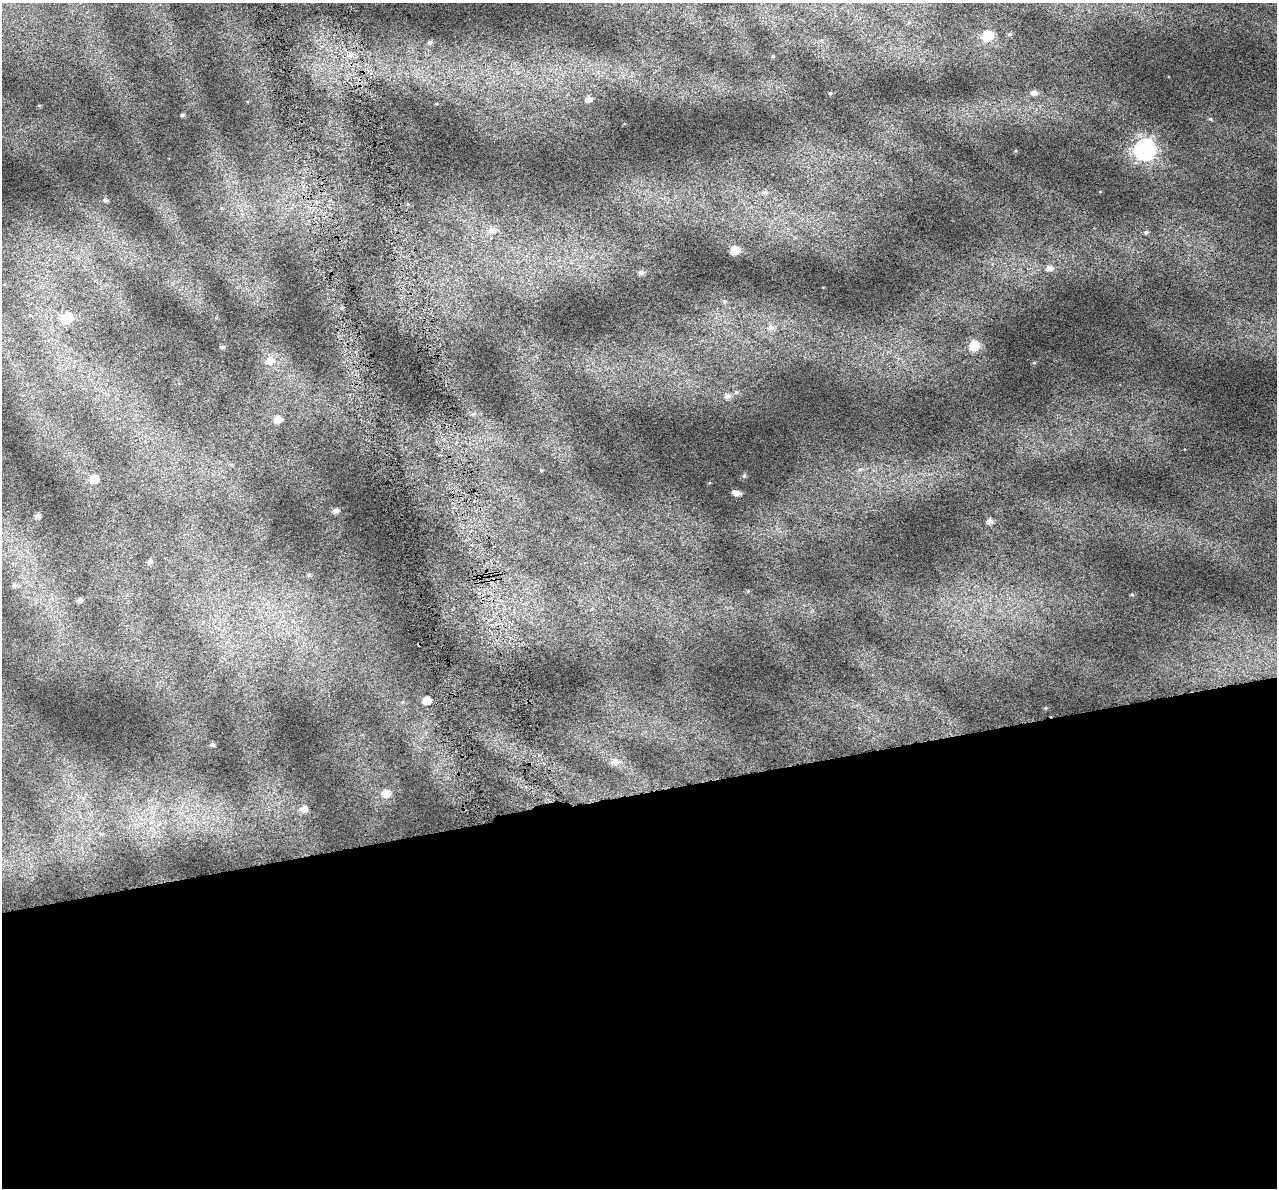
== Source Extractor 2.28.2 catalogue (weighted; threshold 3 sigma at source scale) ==
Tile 15 of 4 x 4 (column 3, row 4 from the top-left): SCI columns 2587-3861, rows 112-1297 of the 5172 x 4917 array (HDU 1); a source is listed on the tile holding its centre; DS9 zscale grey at full resolution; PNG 1279 x 1190 px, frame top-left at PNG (2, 3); no overlay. Shown black and unused: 33% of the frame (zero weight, under 4 of 7 exposures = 2% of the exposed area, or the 3 px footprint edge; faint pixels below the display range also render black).
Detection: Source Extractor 2.28.2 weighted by HDU 2 'WHT'; one run over the whole footprint, this tile lists its part. Background 0.0718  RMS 0.046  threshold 0.19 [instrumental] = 3 sigma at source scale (4.09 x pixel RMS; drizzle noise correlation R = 1.36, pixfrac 0.8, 0.0396/0.0396 arcsec/px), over >= 5 px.
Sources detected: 48; all 48 listed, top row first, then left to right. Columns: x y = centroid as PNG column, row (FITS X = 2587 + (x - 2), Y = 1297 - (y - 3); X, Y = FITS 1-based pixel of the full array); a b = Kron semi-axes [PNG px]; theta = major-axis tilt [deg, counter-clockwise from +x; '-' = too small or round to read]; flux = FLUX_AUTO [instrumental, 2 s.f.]
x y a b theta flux
1010 34 6 5 - 8.3
987 35 7 7 - 170
821 40 6 5 - 7.7
430 42 7 5 25 9.2
350 55 8 7 - 21
773 56 4 4 - 4.4
830 93 4 3 - 4.7
1034 93 8 6 -7 17
588 99 7 5 30 22
182 115 4 4 - 6.1
1210 119 6 4 0 4.8
1145 149 9 9 - 1400
765 192 9 8 - 21
105 200 6 5 - 12
492 230 10 8 -9 30
1146 232 6 5 - 7.5
735 250 6 6 - 89
1049 268 9 7 4 24
641 272 7 5 12 13
67 318 7 6 - 220
771 328 9 7 15 22
974 346 7 6 - 140
222 347 5 4 - 7.1
270 361 11 9 11 44
736 392 6 5 - 6.9
727 396 7 6 - 17
473 414 8 5 26 8.9
277 419 7 6 - 42
860 470 6 4 1 7.5
744 476 5 4 - 6.1
94 479 7 7 - 45
736 493 7 4 -20 22
335 511 6 5 - 17
38 516 5 4 - 16
990 521 6 5 - 19
150 561 6 5 - 11
309 575 5 5 - 5.5
15 585 8 6 7 13
1132 594 5 3 - 3.9
79 600 6 4 10 12
419 644 3 3 - 11
427 700 5 5 - 55
1046 708 5 3 - 3.8
212 745 5 4 - 8.4
614 762 9 8 - 22
386 794 7 6 - 50
304 809 7 6 - 27
101 834 6 5 - 6.8
Overlapping masked pixels (flux is a lower limit): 1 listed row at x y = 419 644
Unlisted compact peaks at least as high as the median listed source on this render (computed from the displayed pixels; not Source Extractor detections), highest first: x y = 1016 151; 1034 363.